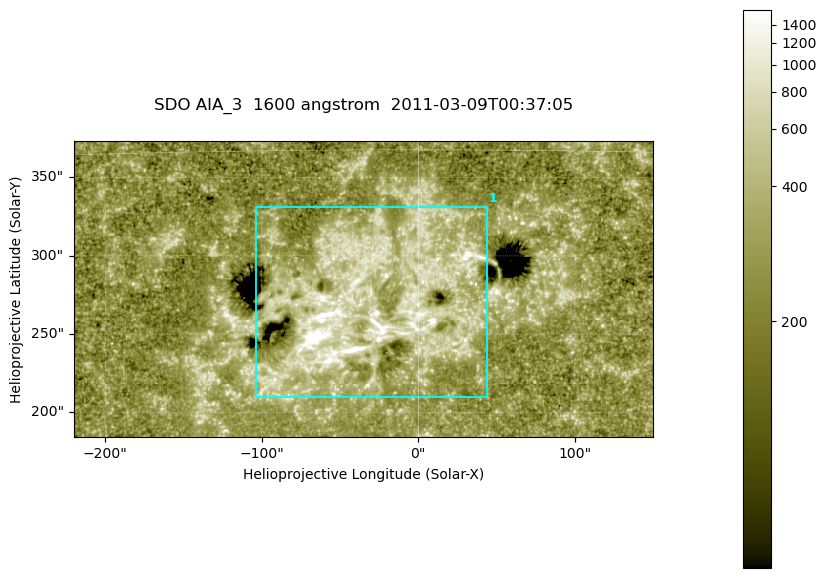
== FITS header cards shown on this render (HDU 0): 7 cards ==
TELESCOP= 'SDO     '           /
INSTRUME= 'AIA_3   '           /
WAVELNTH=                 1600 /
WAVEUNIT= 'angstrom'           /
DATE-OBS= '2011-03-09T00:37:05.119' /
CTYPE1  = 'HPLN-TAN'           /
CTYPE2  = 'HPLT-TAN'           /

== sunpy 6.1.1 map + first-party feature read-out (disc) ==
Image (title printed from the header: SDO AIA_3  1600 angstrom  2011-03-09T00:37:05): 607 x 311 px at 0.609 arcsec/px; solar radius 967 arcsec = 1586 px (partial field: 2.4% of the solar disc is inside the frame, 100% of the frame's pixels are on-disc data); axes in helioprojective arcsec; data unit not stated in the header (colour bar unlabelled)
Pointing: header CRPIX1/2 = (2052.59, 2044.23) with CRVAL1/2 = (0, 0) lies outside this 607 x 311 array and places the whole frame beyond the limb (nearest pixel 1.42 R_sun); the SolarSoft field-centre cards XCEN/YCEN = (-35.21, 278.8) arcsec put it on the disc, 1762 arcsec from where CRPIX/CRVAL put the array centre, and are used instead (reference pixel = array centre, CRVAL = XCEN/YCEN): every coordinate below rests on XCEN/YCEN
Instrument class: DISC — disc imager (sunpy class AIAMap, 1600 A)
Bright regions (active regions / flare kernels): reference = the on-disc median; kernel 5 px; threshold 5 sigma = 428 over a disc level ~260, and >= 1.15x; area >= 188 px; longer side >= 4 px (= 2.4 arcsec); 1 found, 1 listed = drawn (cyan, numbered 1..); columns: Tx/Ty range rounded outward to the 2 arcsec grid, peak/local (2 s.f.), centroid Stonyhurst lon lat
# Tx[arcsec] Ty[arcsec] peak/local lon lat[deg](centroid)
1 -104..44 208..332 18 -2 +9